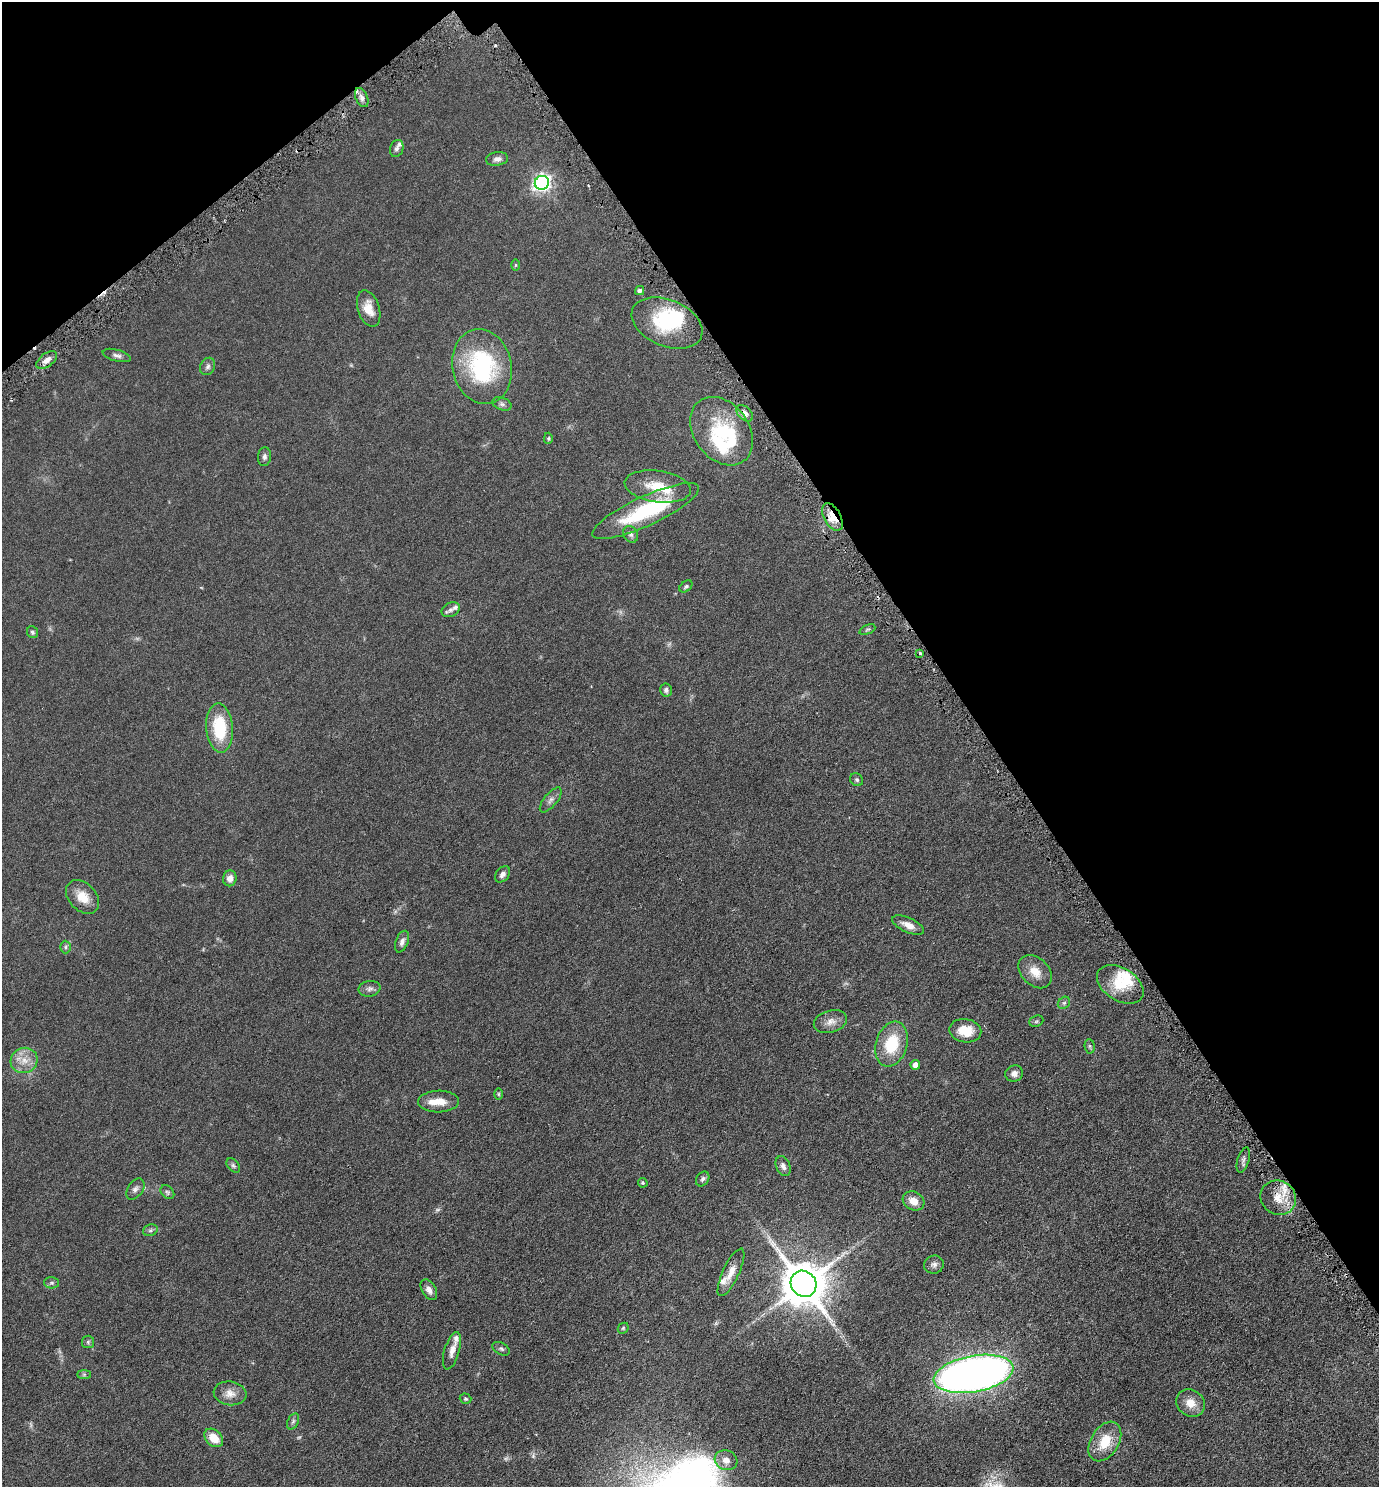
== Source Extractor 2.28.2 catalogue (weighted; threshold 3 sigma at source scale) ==
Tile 3 of 4 x 4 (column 3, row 1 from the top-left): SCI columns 2911-4287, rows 4471-5955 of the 5961 x 5968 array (HDU 1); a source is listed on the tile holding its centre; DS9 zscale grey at full resolution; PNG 1381 x 1489 px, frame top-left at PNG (2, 2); each listed source drawn as its Kron ellipse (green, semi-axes under 4 px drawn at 4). Shown black and unused: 33% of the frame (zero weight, under 3 of 6 exposures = <1% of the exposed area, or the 3 px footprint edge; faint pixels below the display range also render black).
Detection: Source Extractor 2.28.2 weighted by HDU 2 'WHT'; one run over the whole footprint, this tile lists its part. Background 0.0522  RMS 0.0058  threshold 0.0237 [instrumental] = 3 sigma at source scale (4.09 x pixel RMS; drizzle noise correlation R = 1.36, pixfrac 0.8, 0.05/0.05 arcsec/px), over >= 5 px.
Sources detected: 98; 4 too faint to see at this stretch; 4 inside a brighter object's white glare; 4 cosmic-ray / hot-pixel residue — neither listed nor drawn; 8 inside a brighter listed object's ellipse — not listed separately; the other 78 listed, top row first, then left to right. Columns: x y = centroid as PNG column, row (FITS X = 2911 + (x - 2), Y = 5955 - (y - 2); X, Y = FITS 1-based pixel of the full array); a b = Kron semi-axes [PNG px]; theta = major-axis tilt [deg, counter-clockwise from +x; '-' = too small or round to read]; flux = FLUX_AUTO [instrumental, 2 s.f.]
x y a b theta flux
362 98 10 6 -66 2.1
397 148 9 6 70 1.5
497 159 11 7 9 2.1
542 183 7 7 - 180
516 265 6 4 89 0.57
640 291 5 4 - 1.3
369 309 19 11 -72 6.5
667 323 37 23 -22 29
117 355 14 6 -15 1.9
47 360 12 6 37 3.2
208 366 9 7 65 1.5
482 367 38 29 -78 53
502 404 10 6 -23 1.3
745 413 10 6 -43 2.4
722 431 37 27 -53 29
548 438 5 4 - 0.61
264 457 9 6 84 1.7
658 486 33 15 -8 13
646 511 58 14 25 39
832 517 15 8 -61 10
631 534 9 7 -59 1.6
686 586 7 5 39 1
451 610 10 7 27 1.9
867 630 8 4 23 0.86
32 632 6 5 - 0.97
920 653 3 3 - 0.8
666 690 6 5 - 1.4
220 728 25 13 -85 23
857 780 7 6 - 0.95
551 800 15 6 50 2.2
503 874 9 6 51 2
230 878 8 6 81 3.3
82 897 19 13 -46 7.9
908 925 17 7 -25 4.1
402 942 11 6 69 2
65 947 6 5 - 0.99
1035 972 19 13 -44 6.8
1120 984 25 16 -32 13
369 989 11 8 10 2
1064 1003 7 5 43 0.97
830 1021 17 11 16 4.1
1036 1021 7 5 21 0.81
965 1031 16 11 -10 10
892 1044 23 15 73 19
1090 1046 7 5 -82 0.82
24 1060 13 12 - 6.2
915 1065 5 5 - 3.7
1014 1074 9 8 - 2.5
499 1094 6 3 -90 0.56
439 1101 20 11 2 6.6
1243 1160 13 6 73 1.6
233 1165 8 5 -50 1.1
783 1166 10 7 -66 1.9
703 1179 8 6 56 1.3
643 1183 5 4 - 0.93
135 1189 12 7 55 1.9
167 1192 8 6 -47 1
1278 1198 18 17 - 10
913 1201 11 9 -28 5.4
150 1230 7 5 20 1.1
934 1265 10 9 - 1.9
731 1272 26 8 65 5.6
51 1283 7 5 0 1
803 1284 13 12 - 2000
429 1290 11 7 -59 2.6
623 1328 6 5 - 0.67
88 1342 6 6 - 0.83
501 1349 9 6 -28 1.1
452 1351 19 7 73 3.5
84 1374 7 4 0 0.83
974 1374 40 18 10 380
230 1393 16 12 -8 4.6
465 1399 6 5 - 0.72
1190 1403 15 13 -35 6.2
293 1421 8 5 62 1.2
214 1438 11 8 -43 7.6
1105 1442 22 14 58 12
726 1460 11 9 -19 3.8
Overlapping masked pixels (flux is a lower limit): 3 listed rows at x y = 745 413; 832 517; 1278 1198